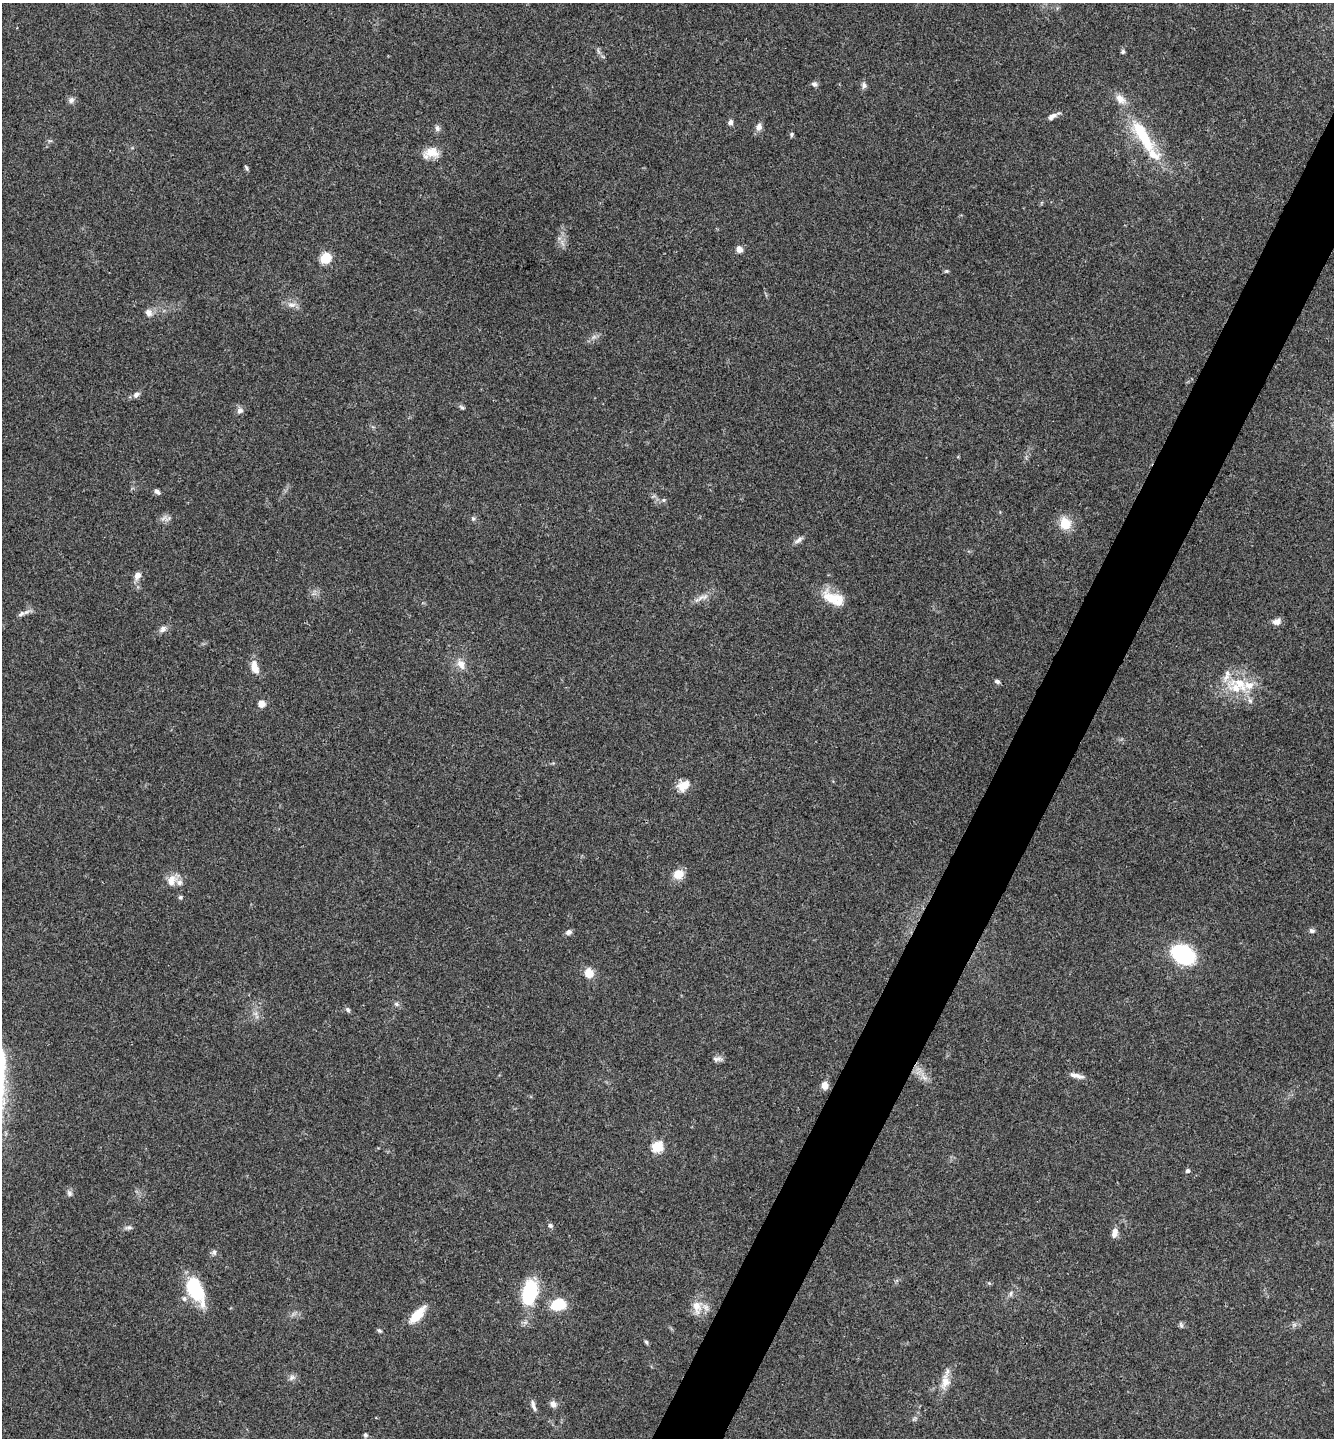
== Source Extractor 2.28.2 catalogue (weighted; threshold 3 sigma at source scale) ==
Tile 10 of 4 x 4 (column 2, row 3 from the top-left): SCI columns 1480-2811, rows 1442-2877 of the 5761 x 5752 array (HDU 1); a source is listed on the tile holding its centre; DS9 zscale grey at full resolution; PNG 1336 x 1440 px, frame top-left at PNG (2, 3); no overlay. Shown black and unused: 5% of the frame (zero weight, under 3 of 4 exposures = <1% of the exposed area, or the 3 px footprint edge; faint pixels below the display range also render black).
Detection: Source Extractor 2.28.2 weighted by HDU 2 'WHT'; one run over the whole footprint, this tile lists its part. Background 0.0754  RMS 0.0059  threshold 0.0265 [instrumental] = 3 sigma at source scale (4.5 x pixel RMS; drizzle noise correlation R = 1.50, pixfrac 1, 0.05/0.05 arcsec/px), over >= 5 px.
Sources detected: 78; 7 inside a brighter listed object's ellipse — not listed separately; the other 71 listed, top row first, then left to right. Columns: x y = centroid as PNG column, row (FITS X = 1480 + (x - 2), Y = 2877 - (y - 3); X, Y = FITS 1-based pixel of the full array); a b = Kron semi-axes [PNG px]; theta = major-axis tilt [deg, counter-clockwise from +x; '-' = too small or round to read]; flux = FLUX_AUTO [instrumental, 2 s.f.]
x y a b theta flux
1123 52 6 5 - 1
814 84 7 7 - 1.7
864 85 9 6 -90 1.8
71 100 8 8 - 2
1052 116 15 6 30 2.9
730 122 7 6 - 1.9
759 127 9 7 76 3
437 128 8 6 -73 1.9
792 134 6 5 - 1
1143 136 54 15 -58 35
432 152 21 12 -5 8.3
246 168 9 4 -66 0.94
739 249 6 6 - 4.3
325 258 7 6 - 34
946 271 6 5 - 0.82
292 305 12 6 -2 3.1
148 313 10 9 - 3.1
136 395 9 7 33 2.4
462 407 9 5 -36 1.2
240 410 8 8 - 2.4
157 491 7 5 -43 1.9
663 500 6 5 - 1.1
473 519 6 5 - 1
1065 523 13 12 - 11
798 540 13 5 37 2.3
138 575 10 7 58 3.7
700 598 17 5 29 3.7
833 598 29 15 -25 14
21 614 10 6 30 2
1277 621 10 7 18 3.4
163 629 10 8 48 2.5
461 664 14 9 -59 5
254 667 16 8 -73 6.2
997 681 7 5 -23 1.5
1240 683 30 16 -37 19
261 704 9 8 - 3.5
683 785 12 9 34 8.3
678 874 10 9 - 9
171 880 16 12 68 6.1
180 897 6 5 - 1
1312 931 8 6 -32 1.4
568 932 8 6 32 2
1183 954 18 13 -30 60
589 973 11 10 - 6.9
396 1004 8 5 -27 1.4
348 1010 6 5 - 1.3
717 1059 15 6 1 2.2
1077 1076 19 6 -14 3.5
924 1078 11 3 -50 2.2
825 1085 8 7 - 4.3
657 1147 6 6 - 43
1187 1170 5 5 - 1.6
69 1193 8 6 -69 1.8
550 1225 6 5 - 1.4
129 1227 11 5 6 1.7
1115 1233 12 7 77 3.7
214 1252 8 6 -76 1.4
195 1290 29 14 -63 35
530 1292 22 12 79 40
1011 1293 9 5 72 1.6
558 1305 14 11 12 17
697 1307 21 13 -82 8.2
417 1315 21 9 47 13
1181 1325 8 4 -46 1.2
379 1330 6 4 -36 1.1
646 1342 7 4 -59 0.96
291 1377 9 7 46 2.1
945 1382 21 12 81 7.1
553 1404 9 7 -46 2.6
533 1406 16 5 -74 2.3
365 1435 5 5 - 1.4